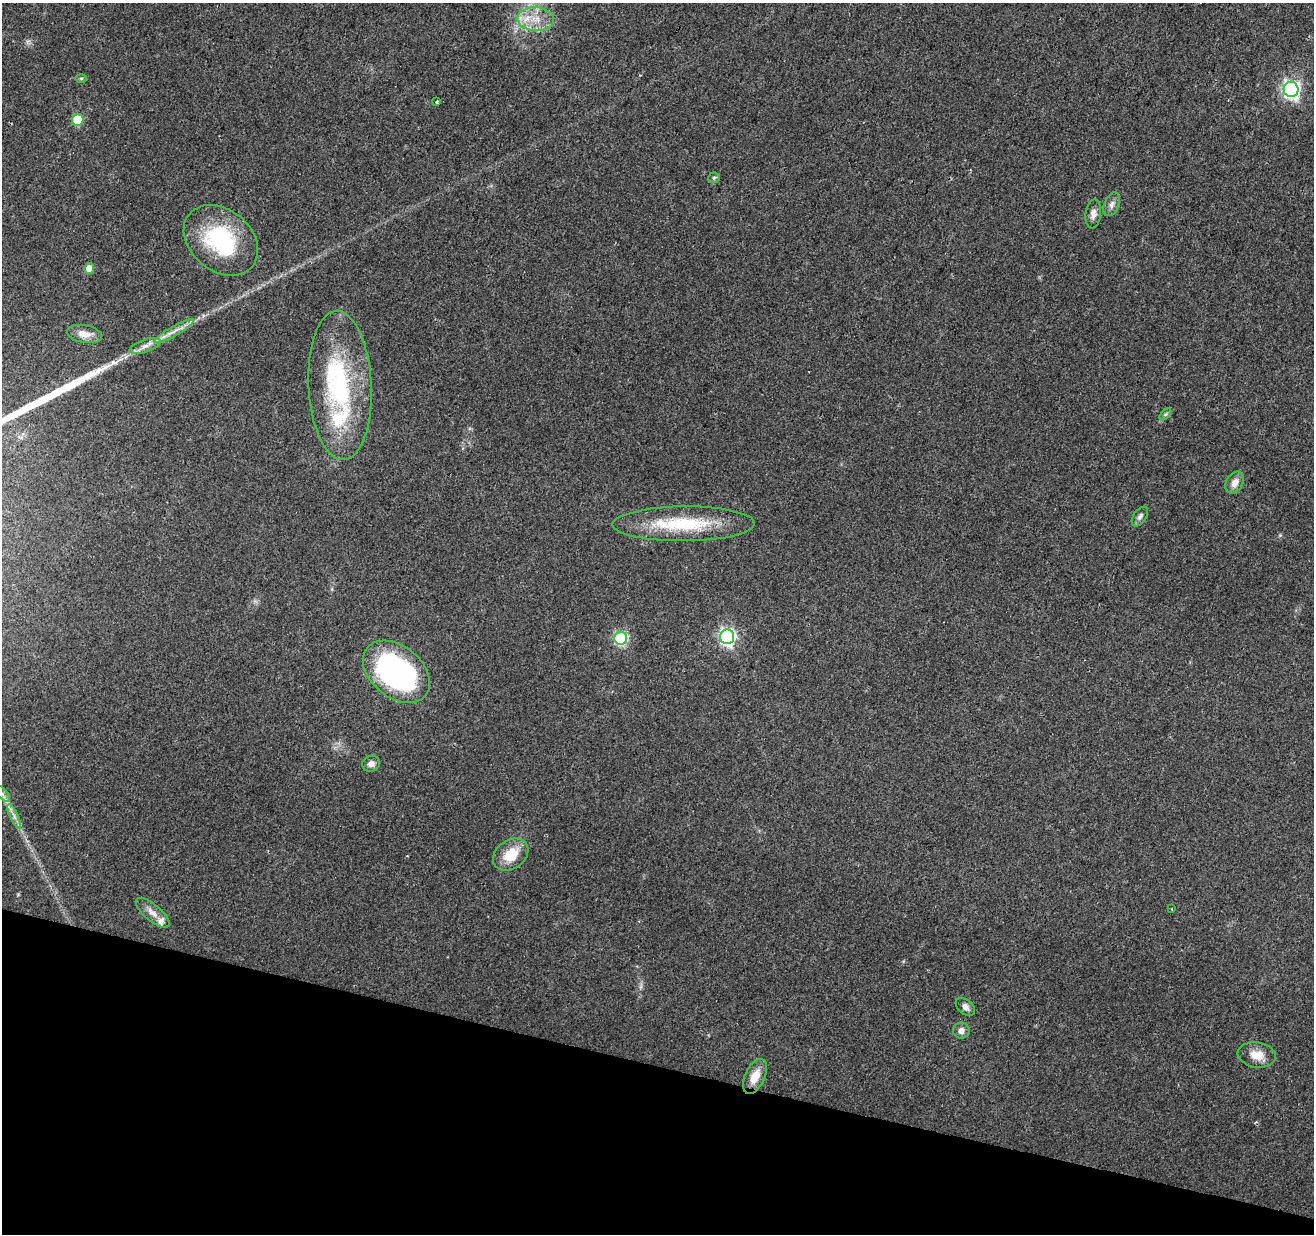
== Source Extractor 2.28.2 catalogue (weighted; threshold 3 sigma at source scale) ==
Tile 15 of 4 x 4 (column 3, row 4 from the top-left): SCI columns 2629-3940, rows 280-1511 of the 5253 x 5423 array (HDU 1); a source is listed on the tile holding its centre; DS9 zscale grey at full resolution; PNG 1316 x 1236 px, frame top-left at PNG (2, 3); each listed source drawn as its Kron ellipse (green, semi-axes under 4 px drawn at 4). Shown black and unused: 14% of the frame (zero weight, under 2 of 3 exposures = <1% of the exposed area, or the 3 px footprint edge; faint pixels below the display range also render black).
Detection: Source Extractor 2.28.2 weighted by HDU 2 'WHT'; one run over the whole footprint, this tile lists its part. Background 0.0431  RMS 0.0057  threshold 0.0255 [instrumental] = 3 sigma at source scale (4.5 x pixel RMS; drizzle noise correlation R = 1.50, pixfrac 1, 0.0396/0.0396 arcsec/px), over >= 5 px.
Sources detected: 34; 3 inside a brighter listed object's ellipse — not listed separately; the other 31 listed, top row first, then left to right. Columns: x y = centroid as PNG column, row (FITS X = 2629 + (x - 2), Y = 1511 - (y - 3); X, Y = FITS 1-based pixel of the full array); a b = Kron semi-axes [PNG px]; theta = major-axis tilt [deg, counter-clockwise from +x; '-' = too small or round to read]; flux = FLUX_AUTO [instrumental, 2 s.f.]
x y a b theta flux
536 19 18 12 -3 11
81 78 6 4 1 0.76
1291 89 7 7 - 180
437 102 3 3 - 2.4
78 120 6 6 - 20
714 178 6 5 - 0.89
1112 204 12 7 67 2.7
1093 214 14 7 83 3.3
221 240 41 30 -40 57
89 268 5 5 - 5.9
174 331 22 4 30 5.1
84 334 18 9 -10 6.4
145 346 16 6 19 4.2
340 385 75 31 -87 80
1165 414 7 4 45 0.99
1235 483 12 8 59 4.5
1140 516 11 6 55 2.1
684 524 71 17 0 39
727 637 7 7 - 150
621 638 6 6 - 67
396 672 38 25 -39 130
371 764 9 8 - 2.8
2 793 11 4 -47 2.3
14 816 13 3 -65 2.2
511 855 19 14 35 14
1172 909 3 2 - 0.7
153 913 21 8 -40 5.3
965 1007 11 7 -40 2.7
961 1031 8 8 - 3.2
1257 1055 19 12 -9 8.3
755 1076 19 10 65 8.7
Isophote crosses this tile's border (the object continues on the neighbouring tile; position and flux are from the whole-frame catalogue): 1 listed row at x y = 2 793
Unlisted compact peaks at least as high as the median listed source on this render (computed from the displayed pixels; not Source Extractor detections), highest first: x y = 113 362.